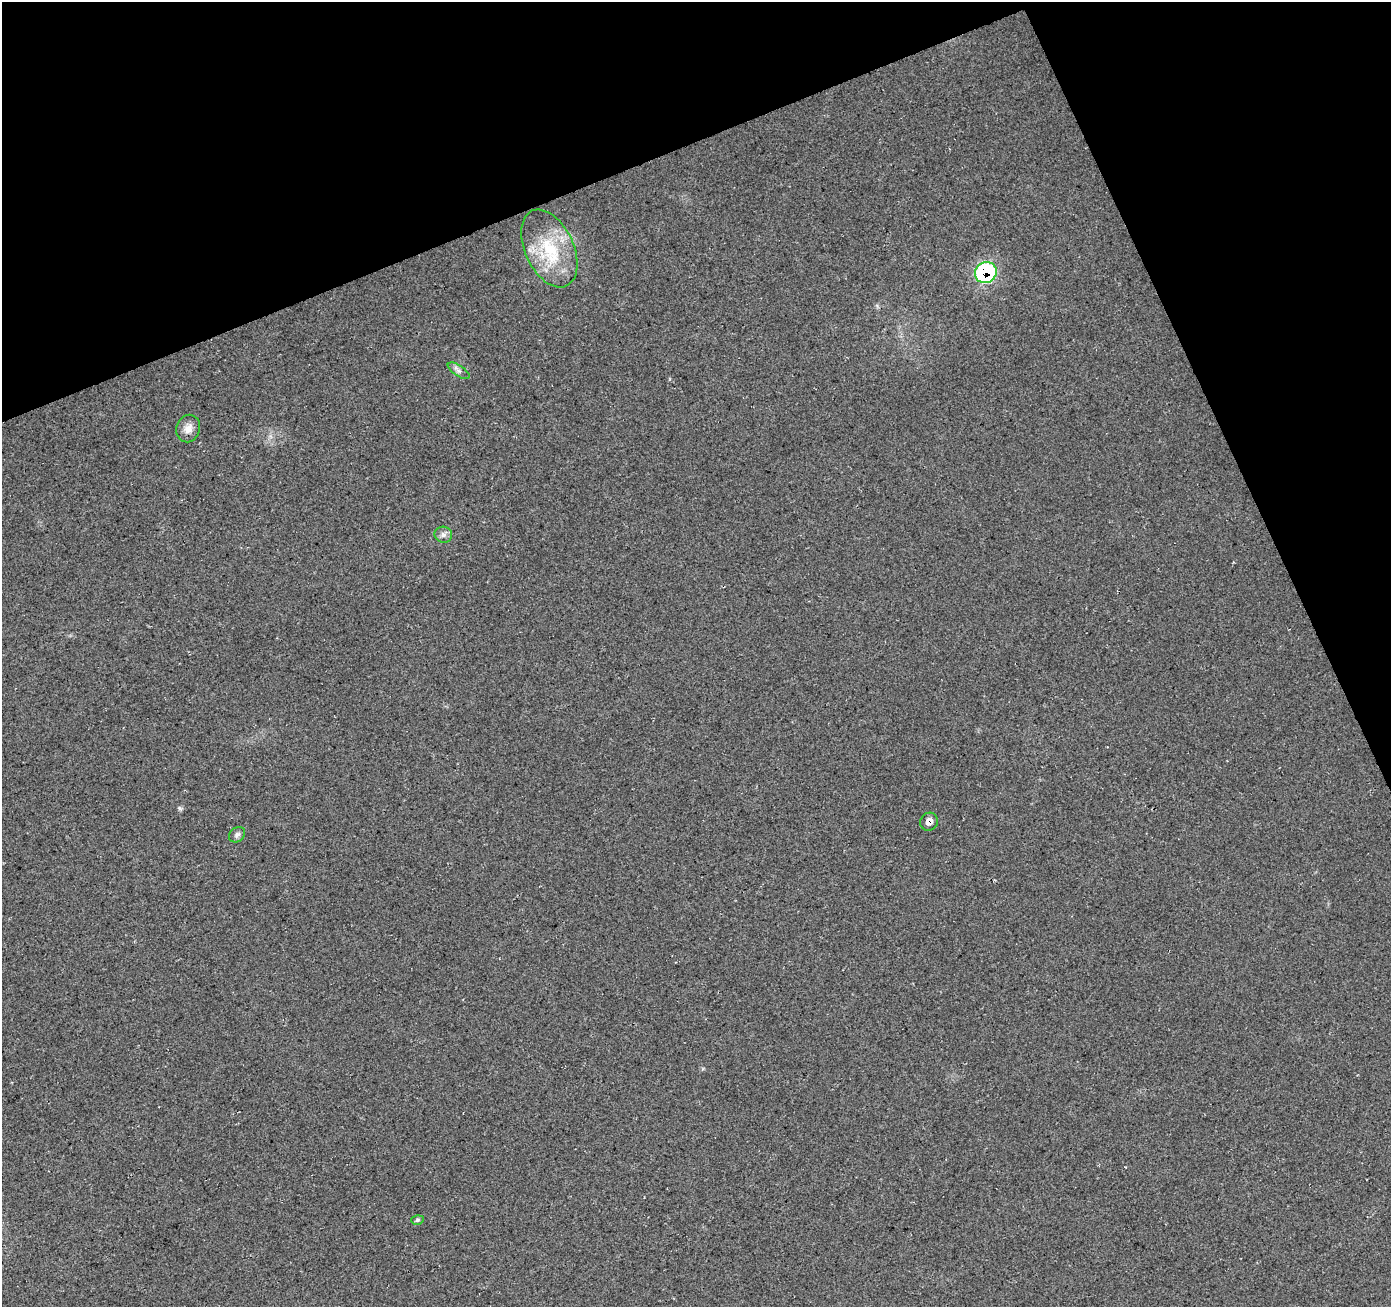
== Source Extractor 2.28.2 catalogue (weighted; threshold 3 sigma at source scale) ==
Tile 3 of 4 x 4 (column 3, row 1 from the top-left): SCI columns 2839-4227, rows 4079-5383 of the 5669 x 5493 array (HDU 1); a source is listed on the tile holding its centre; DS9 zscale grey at full resolution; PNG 1393 x 1309 px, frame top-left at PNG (2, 2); each listed source drawn as its Kron ellipse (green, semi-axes under 4 px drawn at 4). Shown black and unused: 20% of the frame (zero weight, under 3 of 4 exposures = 5% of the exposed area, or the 3 px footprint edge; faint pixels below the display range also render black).
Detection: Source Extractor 2.28.2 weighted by HDU 2 'WHT'; one run over the whole footprint, this tile lists its part. Background 0.0459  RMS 0.0082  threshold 0.037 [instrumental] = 3 sigma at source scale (4.5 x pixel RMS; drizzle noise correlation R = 1.50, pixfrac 1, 0.0396/0.0396 arcsec/px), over >= 5 px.
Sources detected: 8; all 8 listed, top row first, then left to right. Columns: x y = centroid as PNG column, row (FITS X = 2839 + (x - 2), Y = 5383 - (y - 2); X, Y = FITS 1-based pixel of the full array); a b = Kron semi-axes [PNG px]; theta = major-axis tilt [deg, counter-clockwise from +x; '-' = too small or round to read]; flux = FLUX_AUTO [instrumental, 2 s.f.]
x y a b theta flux
549 248 41 24 -65 49
986 273 11 10 - 120
459 371 12 5 -33 2.9
188 429 14 11 71 7.6
443 535 9 8 - 3.6
929 822 9 8 - 4.7
237 835 9 7 41 2.8
417 1220 6 5 - 1.5
Overlapping masked pixels (flux is a lower limit): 2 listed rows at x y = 986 273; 929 822